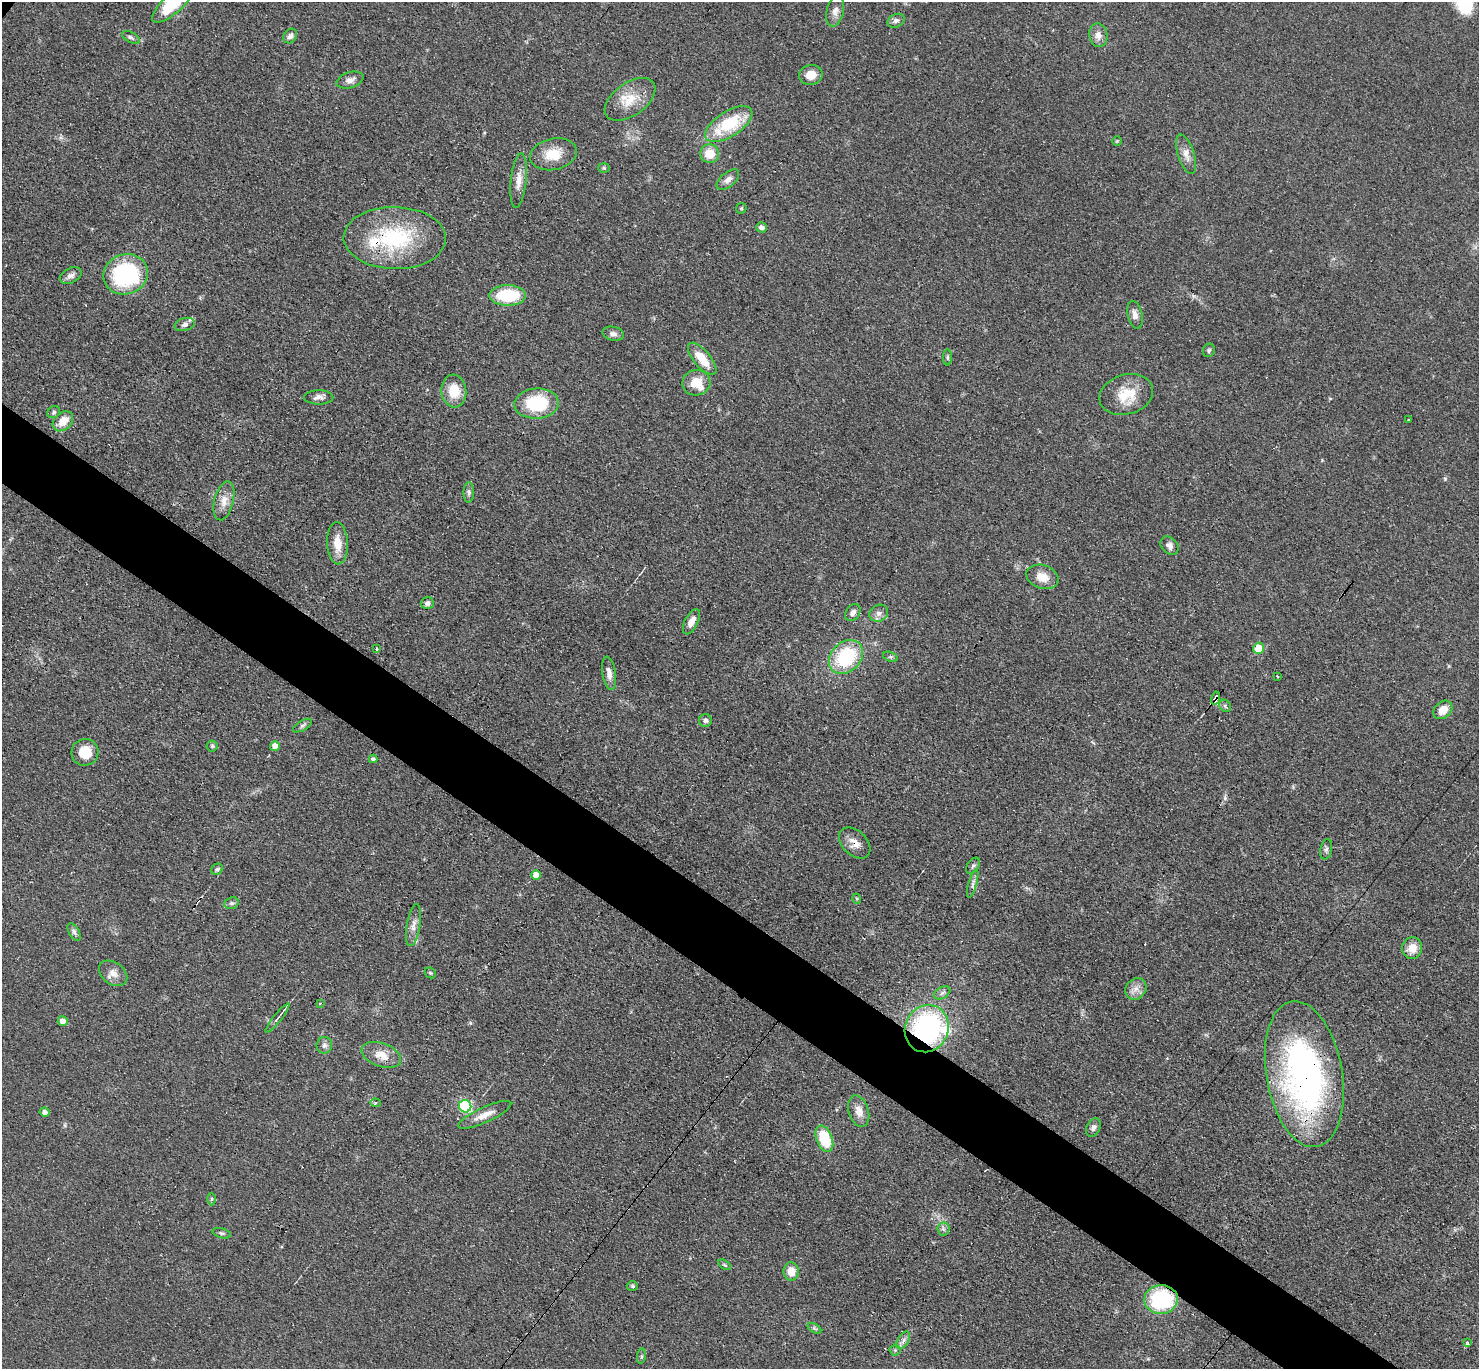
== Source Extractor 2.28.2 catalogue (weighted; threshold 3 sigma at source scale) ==
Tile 6 of 4 x 4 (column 2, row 2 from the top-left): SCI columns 1608-3084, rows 3032-4398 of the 6087 x 6078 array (HDU 1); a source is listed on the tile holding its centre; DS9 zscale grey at full resolution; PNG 1481 x 1371 px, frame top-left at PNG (2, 2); each listed source drawn as its Kron ellipse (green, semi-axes under 4 px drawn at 4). Shown black and unused: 5% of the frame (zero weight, under 3 of 4 exposures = <1% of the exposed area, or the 3 px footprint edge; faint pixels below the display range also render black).
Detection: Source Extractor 2.28.2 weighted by HDU 2 'WHT'; one run over the whole footprint, this tile lists its part. Background 0.0608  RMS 0.0056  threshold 0.0254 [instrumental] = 3 sigma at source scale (4.5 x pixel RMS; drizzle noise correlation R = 1.50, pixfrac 1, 0.05/0.05 arcsec/px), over >= 5 px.
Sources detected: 108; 3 cosmic-ray / hot-pixel residue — neither listed nor drawn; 3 inside a brighter listed object's ellipse — not listed separately; the other 102 listed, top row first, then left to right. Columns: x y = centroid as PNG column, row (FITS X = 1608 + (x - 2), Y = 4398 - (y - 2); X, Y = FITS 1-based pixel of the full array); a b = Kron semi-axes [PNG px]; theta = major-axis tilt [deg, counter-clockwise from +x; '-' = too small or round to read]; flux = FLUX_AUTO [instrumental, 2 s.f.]
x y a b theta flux
173 3 27 9 42 27
835 11 16 8 76 3.8
896 21 9 6 26 1.9
1098 35 12 9 -82 4.1
290 36 8 6 52 2.2
131 37 10 5 -29 1.4
811 75 12 10 11 6.7
350 80 14 7 17 3.5
630 99 29 16 35 13
729 124 27 12 32 28
1117 141 5 5 - 0.6
553 154 23 15 12 13
710 154 9 9 - 9.1
1186 154 20 8 -72 4.8
604 168 6 5 - 0.87
728 180 13 7 40 3.3
519 181 27 8 84 6.2
741 208 5 5 - 0.74
761 227 5 5 - 2.3
395 238 51 31 -1 55
126 274 22 20 20 60
71 276 11 7 27 2.9
508 295 18 10 0 31
1135 315 14 7 -76 3.3
185 325 10 6 16 2.3
613 334 11 7 -11 2.3
1209 350 7 6 - 1.1
948 357 8 4 -90 0.96
702 359 20 8 -50 12
696 383 14 12 11 9.9
454 391 16 12 -84 12
1126 394 27 20 16 16
319 397 14 7 0 3.1
537 404 22 15 4 32
54 412 7 5 34 1.2
1408 420 2 2 - 0.51
63 421 11 8 42 8.1
469 492 10 5 -89 1.6
224 501 20 9 76 6.2
337 543 21 10 -86 8.6
1169 546 10 7 -46 2.6
1042 577 16 11 -18 7.4
427 603 6 6 - 1.7
853 613 9 7 55 2.2
879 613 9 8 - 2.8
691 622 14 6 62 4.4
1258 648 5 5 - 16
377 649 3 3 - 1.3
846 657 19 14 45 39
890 657 7 4 -19 1.1
609 673 17 6 -81 3.7
1277 676 3 2 - 0.59
1216 698 7 4 78 9.8
1225 706 7 5 -48 1.2
1443 710 10 8 41 6.9
705 720 6 6 - 1.4
302 726 10 5 30 1.4
212 746 5 5 - 0.93
275 746 5 5 - 4.4
85 752 13 13 - 11
373 759 4 3 - 1.1
855 843 18 12 -45 5.7
1326 849 10 6 78 1.6
973 866 9 5 55 1.4
217 869 6 5 - 1.1
536 875 5 5 - 5.5
973 883 15 4 74 2.1
857 899 5 3 - 0.59
231 903 7 5 19 1.3
413 925 21 6 80 4.3
74 932 10 5 -61 1.5
1412 948 11 10 - 6.4
113 973 16 11 -37 4.9
430 973 6 5 - 0.78
1136 989 12 9 48 4.2
942 993 9 5 31 1.6
320 1003 3 3 - 0.51
277 1018 18 3 52 1.9
63 1021 5 5 - 4.6
927 1029 24 21 66 97
324 1045 8 7 - 2.2
381 1055 20 11 -20 7.8
1304 1074 74 38 -80 190
375 1103 5 4 - 1
465 1106 6 6 - 69
859 1111 16 10 -73 5.4
45 1112 5 4 - 2.3
485 1115 29 7 24 6.4
1093 1128 10 6 64 2.1
824 1139 13 8 -69 24
212 1199 6 4 89 0.92
943 1229 6 6 - 1.6
222 1233 9 5 -15 1.3
725 1265 7 4 -31 0.94
791 1271 9 7 -82 7
632 1286 5 4 - 1
1161 1299 17 14 4 48
814 1328 7 4 -31 1.1
903 1340 10 5 57 2.3
1467 1342 3 3 - 1
895 1350 5 5 - 1.1
641 1356 8 4 82 1
Overlapping masked pixels (flux is a lower limit): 6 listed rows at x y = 395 238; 1216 698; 855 843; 927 1029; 1304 1074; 1161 1299
Isophote crosses this tile's border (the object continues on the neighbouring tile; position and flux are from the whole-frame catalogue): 1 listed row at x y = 173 3
Unlisted compact peaks at least as high as the median listed source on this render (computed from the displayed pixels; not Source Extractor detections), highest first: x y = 1225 798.